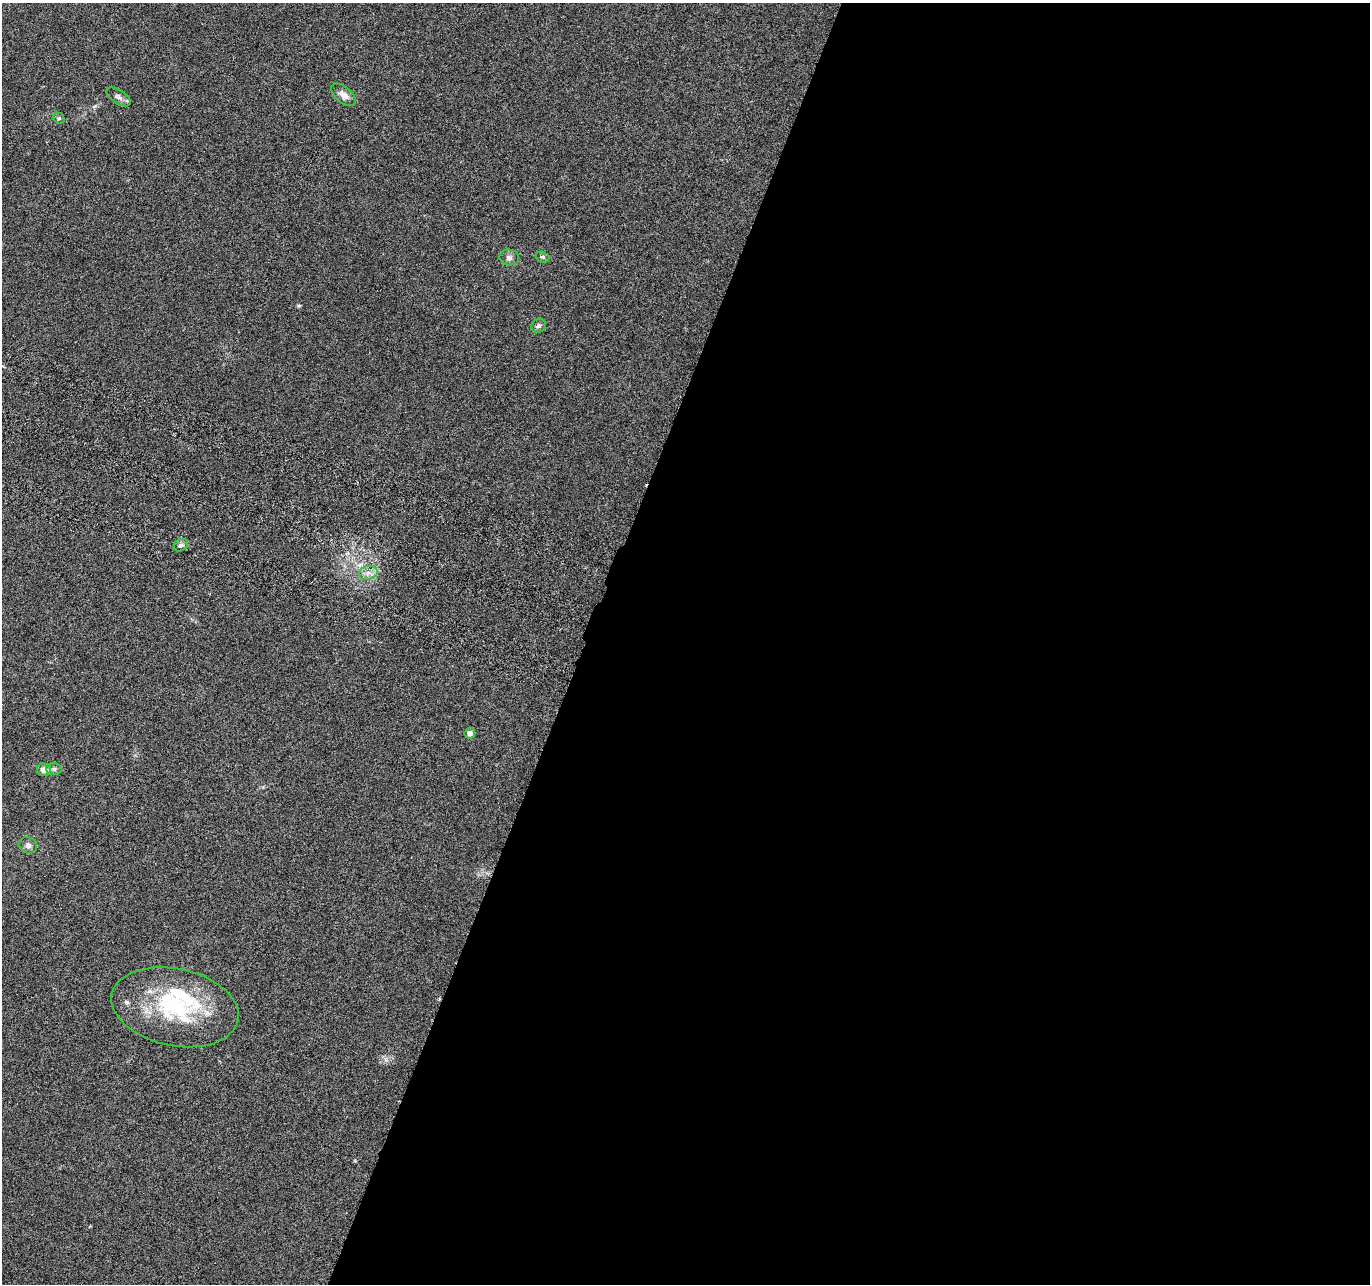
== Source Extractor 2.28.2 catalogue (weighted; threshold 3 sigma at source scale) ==
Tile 12 of 4 x 4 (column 4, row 3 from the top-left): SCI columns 4128-5495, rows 1551-2832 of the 5526 x 5730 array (HDU 1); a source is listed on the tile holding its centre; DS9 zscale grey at full resolution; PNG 1372 x 1286 px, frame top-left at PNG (2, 3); each listed source drawn as its Kron ellipse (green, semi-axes under 4 px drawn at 4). Shown black and unused: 57% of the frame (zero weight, under 3 of 6 exposures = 3% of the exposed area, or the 3 px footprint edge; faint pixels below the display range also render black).
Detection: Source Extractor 2.28.2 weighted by HDU 2 'WHT'; one run over the whole footprint, this tile lists its part. Background 0.0879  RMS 0.0055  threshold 0.0225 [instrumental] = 3 sigma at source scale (4.09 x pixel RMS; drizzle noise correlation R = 1.36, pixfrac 0.8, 0.0396/0.0396 arcsec/px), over >= 5 px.
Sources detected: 17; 4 inside a brighter listed object's ellipse — not listed separately; the other 13 listed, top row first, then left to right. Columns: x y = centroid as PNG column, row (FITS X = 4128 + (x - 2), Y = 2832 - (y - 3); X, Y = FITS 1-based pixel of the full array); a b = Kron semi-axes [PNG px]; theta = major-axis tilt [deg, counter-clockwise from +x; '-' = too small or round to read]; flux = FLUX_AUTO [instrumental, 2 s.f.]
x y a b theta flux
344 95 14 8 -41 3.3
119 97 14 6 -33 2
59 118 6 5 - 0.86
509 257 10 8 -13 2
542 257 7 5 -16 1
538 326 7 6 - 1.4
181 545 7 6 - 1.7
368 573 9 7 13 2.8
470 733 5 5 - 2.7
54 769 7 6 - 1.5
44 770 7 6 - 3.8
28 845 9 8 - 1.9
175 1007 64 38 -12 56